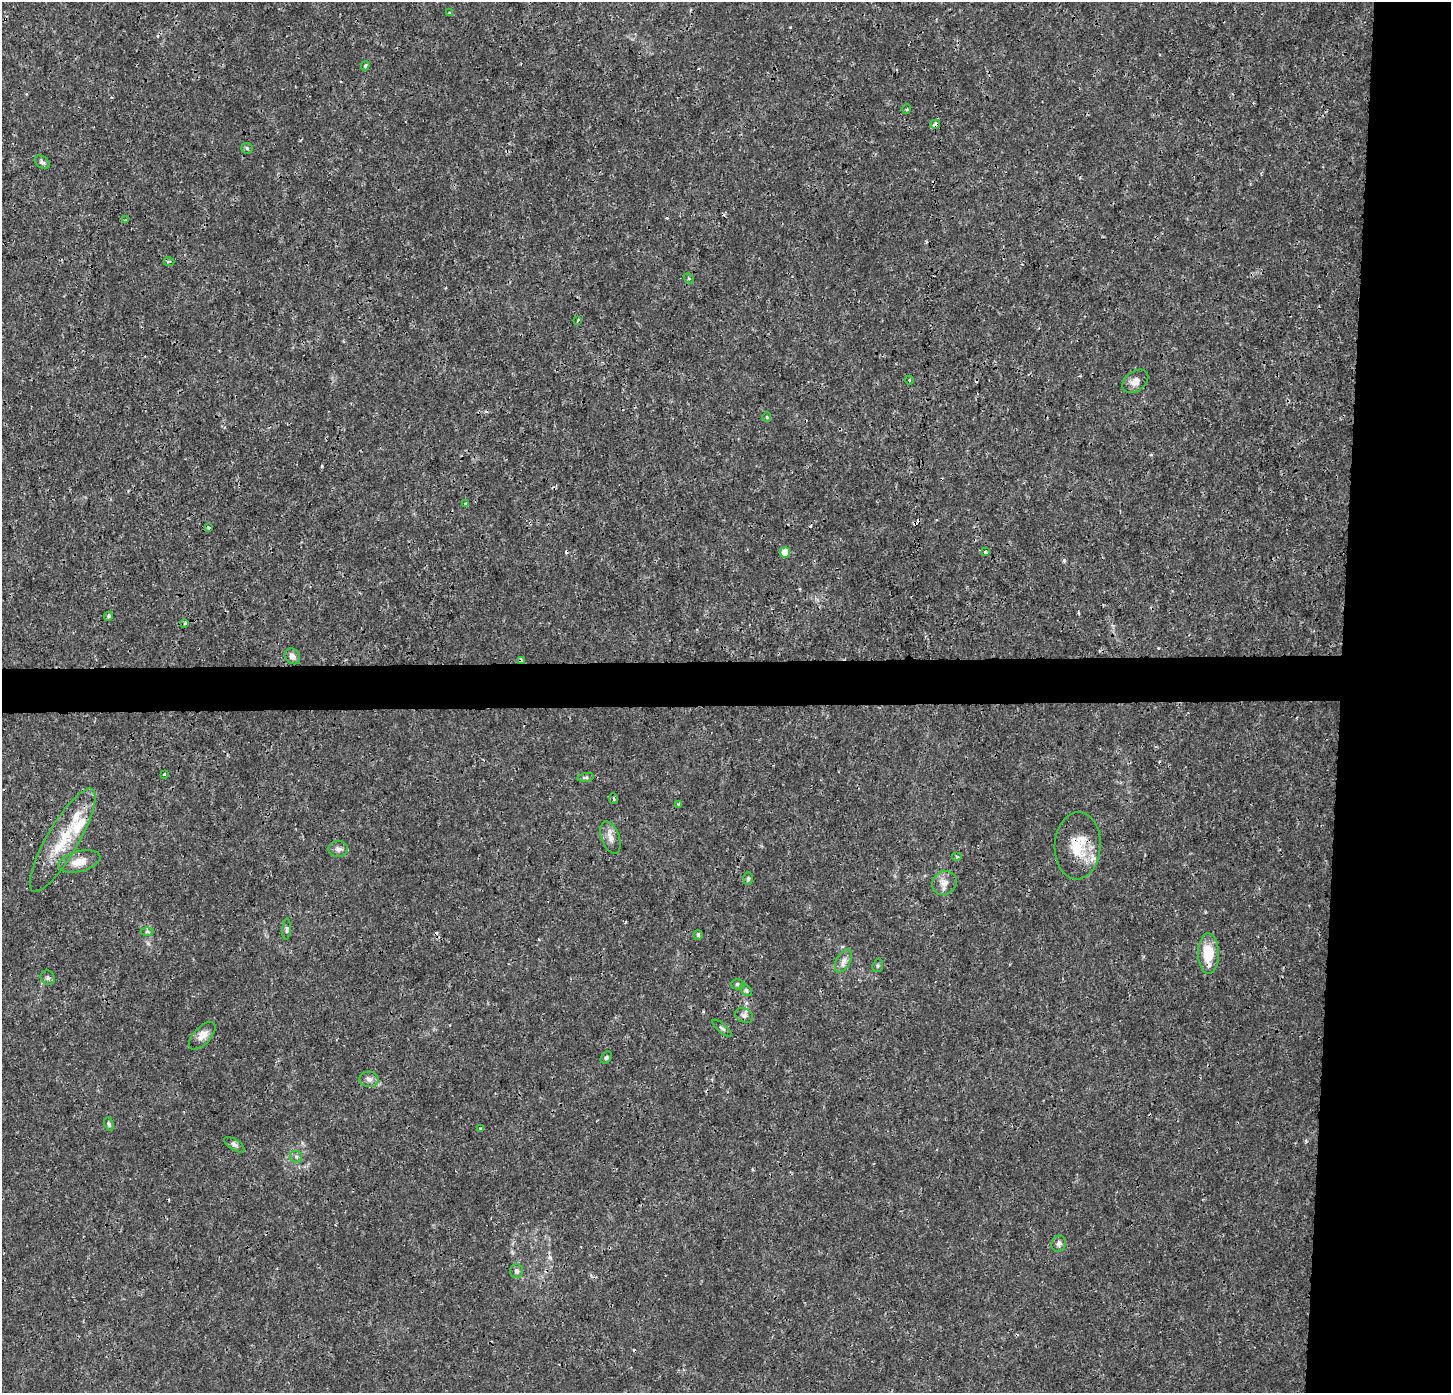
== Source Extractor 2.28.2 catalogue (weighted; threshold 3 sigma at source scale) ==
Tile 6 of 3 x 3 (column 3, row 2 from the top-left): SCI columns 2898-4346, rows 1606-2996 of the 4354 x 4600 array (HDU 1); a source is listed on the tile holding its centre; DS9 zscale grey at full resolution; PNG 1453 x 1395 px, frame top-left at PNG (2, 2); each listed source drawn as its Kron ellipse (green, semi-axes under 4 px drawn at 4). Shown black and unused: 11% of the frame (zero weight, under 3 of 4 exposures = <1% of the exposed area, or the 3 px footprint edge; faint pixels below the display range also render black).
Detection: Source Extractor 2.28.2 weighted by HDU 2 'WHT'; one run over the whole footprint, this tile lists its part. Background 0.00278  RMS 9.9e-04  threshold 0.00445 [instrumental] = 3 sigma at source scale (4.5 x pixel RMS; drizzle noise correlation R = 1.50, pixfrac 1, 0.0396/0.0396 arcsec/px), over >= 5 px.
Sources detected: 64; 9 cosmic-ray / hot-pixel residue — neither listed nor drawn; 2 inside a brighter listed object's ellipse — not listed separately; the other 53 listed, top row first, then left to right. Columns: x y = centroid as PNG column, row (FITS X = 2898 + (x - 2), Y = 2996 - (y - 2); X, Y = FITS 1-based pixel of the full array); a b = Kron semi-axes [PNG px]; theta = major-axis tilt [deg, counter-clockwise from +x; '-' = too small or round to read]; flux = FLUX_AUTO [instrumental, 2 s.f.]
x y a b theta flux
449 13 4 3 - 0.12
365 66 5 3 - 0.14
907 109 5 3 - 0.094
935 124 5 4 - 0.68
247 148 5 5 - 0.15
42 162 8 5 -37 0.26
125 220 3 3 - 0.083
169 261 5 3 - 0.12
689 278 5 3 - 0.12
578 320 3 3 - 0.29
909 380 4 3 - 0.087
1135 381 14 9 37 0.75
767 417 5 4 - 0.12
466 504 3 3 - 0.22
208 527 4 3 - 0.35
785 552 5 5 - 1.8
985 552 4 3 - 0.42
108 616 4 3 - 0.25
185 623 3 3 - 0.19
292 656 8 7 - 0.45
521 660 4 3 - 0.36
164 774 3 2 - 0.12
586 778 8 4 8 0.18
614 799 5 3 - 0.13
678 804 3 3 - 0.13
610 838 17 9 -70 0.74
63 840 59 16 60 4.6
1078 846 33 23 87 3.5
338 849 10 8 0 0.43
957 857 5 3 - 0.11
79 861 22 10 15 1.4
748 879 6 4 -88 0.18
944 883 13 11 34 0.78
287 929 10 4 86 0.21
147 932 6 4 0 0.15
698 935 5 4 - 0.15
1208 953 20 10 -89 2.8
843 961 12 7 61 0.54
878 966 6 5 - 0.17
48 978 7 6 - 0.25
737 984 7 5 -1 0.19
746 990 7 4 -46 0.19
744 1015 9 7 -27 0.38
722 1028 12 3 -40 0.2
202 1036 17 8 46 0.78
606 1057 7 4 50 0.17
369 1079 10 7 -3 0.42
109 1124 7 4 -67 0.19
480 1129 4 3 - 0.1
235 1145 12 5 -33 0.31
296 1157 6 5 - 0.22
1059 1244 8 7 - 0.36
517 1271 7 6 - 0.28
Overlapping masked pixels (flux is a lower limit): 3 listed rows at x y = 935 124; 521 660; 1078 846
Unlisted compact peaks at least as high as the median listed source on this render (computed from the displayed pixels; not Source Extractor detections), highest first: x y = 1064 560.